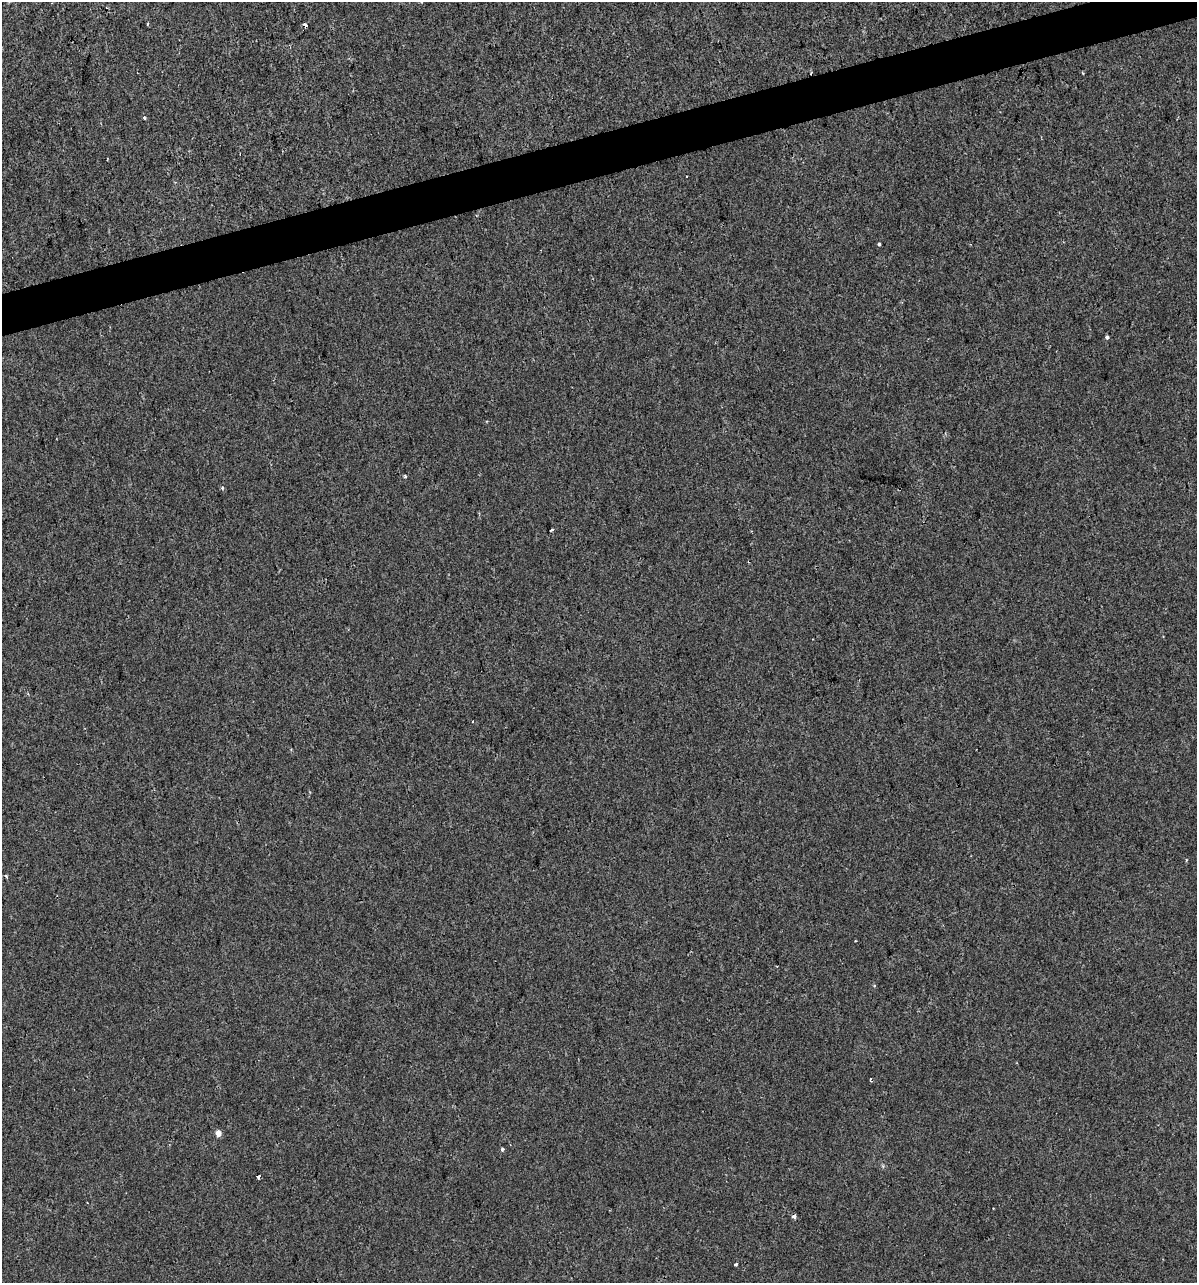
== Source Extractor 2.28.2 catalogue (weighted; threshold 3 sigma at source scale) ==
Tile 10 of 4 x 4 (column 2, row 3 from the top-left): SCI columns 1290-2484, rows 1281-2561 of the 4919 x 5122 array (HDU 1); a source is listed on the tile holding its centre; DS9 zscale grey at full resolution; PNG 1199 x 1285 px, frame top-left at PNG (2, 2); no overlay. Shown black and unused: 3% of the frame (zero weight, under 2 of 3 exposures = <1% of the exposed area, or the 3 px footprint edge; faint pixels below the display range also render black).
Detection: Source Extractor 2.28.2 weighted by HDU 2 'WHT'; one run over the whole footprint, this tile lists its part. Background 1.48e-04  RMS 0.0042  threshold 0.019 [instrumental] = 3 sigma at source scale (4.5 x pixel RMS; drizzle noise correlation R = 1.50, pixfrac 1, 0.0396/0.0396 arcsec/px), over >= 5 px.
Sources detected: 16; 3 cosmic-ray / hot-pixel residue — not listed; the other 13 listed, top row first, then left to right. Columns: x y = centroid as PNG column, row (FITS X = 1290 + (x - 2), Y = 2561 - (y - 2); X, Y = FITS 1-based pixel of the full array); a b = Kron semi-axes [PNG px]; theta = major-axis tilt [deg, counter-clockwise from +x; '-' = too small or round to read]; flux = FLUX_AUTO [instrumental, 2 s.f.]
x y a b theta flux
144 118 3 3 - 1.1
879 244 3 3 - 1.2
1107 337 3 3 - 2.1
487 421 3 3 - 0.33
405 477 3 3 - 1
222 488 4 3 - 0.77
552 530 4 3 - 0.74
870 1080 4 2 - 0.83
218 1134 5 4 - 3.7
502 1149 4 3 - 1.1
257 1177 3 3 - 55
794 1216 4 3 - 3.4
736 1264 3 3 - 1